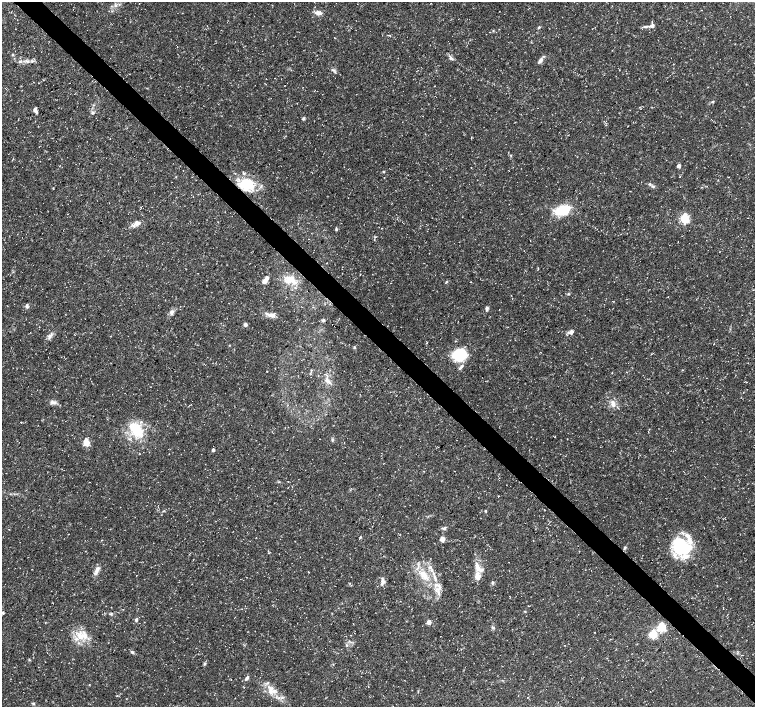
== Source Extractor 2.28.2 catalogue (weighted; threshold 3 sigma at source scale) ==
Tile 6 of 4 x 4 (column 2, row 2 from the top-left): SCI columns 1507-3011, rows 2975-4384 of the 6028 x 6015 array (HDU 1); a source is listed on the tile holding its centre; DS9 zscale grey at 2 x 2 block average (1 PNG px = mean of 2 x 2 image px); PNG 757 x 709 px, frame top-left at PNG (2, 2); no overlay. Shown black and unused: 4% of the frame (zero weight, under 3 of 5 exposures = <1% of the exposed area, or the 3 px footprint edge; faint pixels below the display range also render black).
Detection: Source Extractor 2.28.2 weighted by HDU 2 'WHT'; one run over the whole footprint, this tile lists its part. Background 0.0424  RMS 0.0026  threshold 0.0117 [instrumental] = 3 sigma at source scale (4.5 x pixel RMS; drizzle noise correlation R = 1.50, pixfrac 1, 0.0396/0.0396 arcsec/px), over >= 5 px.
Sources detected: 92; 1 cosmic-ray / hot-pixel residue — not listed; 11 inside a brighter listed object's ellipse — not listed separately; the other 80 listed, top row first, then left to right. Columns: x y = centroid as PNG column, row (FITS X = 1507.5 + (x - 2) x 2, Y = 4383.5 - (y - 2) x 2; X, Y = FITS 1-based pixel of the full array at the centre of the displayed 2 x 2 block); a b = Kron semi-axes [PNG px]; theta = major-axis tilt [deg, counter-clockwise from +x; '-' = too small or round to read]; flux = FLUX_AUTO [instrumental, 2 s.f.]
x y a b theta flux
115 5 5 4 - 1.3
318 13 10 5 -6 3
652 25 6 5 - 1.9
646 26 8 3 8 1.5
539 27 4 3 - 0.63
388 35 3 2 - 0.41
13 55 3 3 - 0.59
450 57 7 5 -52 1.6
540 60 8 4 55 2.2
27 61 7 4 -15 1.8
334 70 5 2 - 0.79
713 101 4 2 - 0.46
35 110 5 4 - 2.6
92 113 4 4 - 1
303 119 4 3 - 1
511 156 3 2 - 0.38
679 166 3 3 - 3.3
383 172 3 3 - 0.54
247 184 17 13 9 21
650 184 4 3 - 0.95
653 187 4 3 - 0.78
53 188 3 2 - 0.33
562 210 13 8 15 22
685 219 4 3 - 61
137 223 9 7 7 3.1
336 229 5 3 - 0.67
267 278 5 4 - 2.7
290 280 16 10 14 8.8
446 282 3 2 - 0.51
470 282 2 2 - 0.23
568 294 4 2 - 0.57
27 306 6 4 90 1.1
487 308 5 3 - 1.4
171 312 7 6 - 2
270 315 8 5 -30 3
323 320 5 3 - 0.99
245 325 4 4 - 1.4
571 332 5 4 - 2.4
50 336 9 4 61 2.1
229 345 2 2 - 0.3
354 347 4 3 - 0.64
459 354 10 8 14 35
461 367 10 3 55 1.7
328 381 9 4 -45 2.3
53 402 9 4 -14 2.1
613 404 10 5 -73 3.3
137 431 22 14 -58 19
332 439 4 3 - 0.72
86 443 3 3 - 22
213 450 3 2 - 2.3
498 496 2 2 - 1
485 511 3 2 - 0.66
444 528 5 4 - 1.3
360 537 4 3 - 0.6
442 539 5 5 - 2.5
682 546 18 16 -29 40
624 548 5 3 - 0.81
430 567 5 4 - 1.7
477 567 14 6 -71 5.3
97 570 11 5 59 2.9
424 575 10 7 -54 5.6
435 577 4 4 - 1.4
383 581 9 4 -85 2.2
492 582 6 3 85 0.73
436 585 4 4 - 1.6
438 592 6 2 86 1.3
3 613 3 3 - 0.69
136 620 5 3 - 0.92
429 622 3 3 - 6
661 627 3 3 - 44
493 628 4 3 - 0.77
653 634 3 3 - 40
81 637 16 11 -75 10
565 645 2 2 - 0.21
132 652 5 3 - 1.1
205 664 4 4 - 0.83
247 678 7 3 54 1.5
267 683 3 2 - 0.52
270 691 5 4 - 2.3
33 703 4 3 - 0.72
Overlapping masked pixels (flux is a lower limit): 1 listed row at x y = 247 184
Diffuse or blended objects may show on this block-average render without a row.